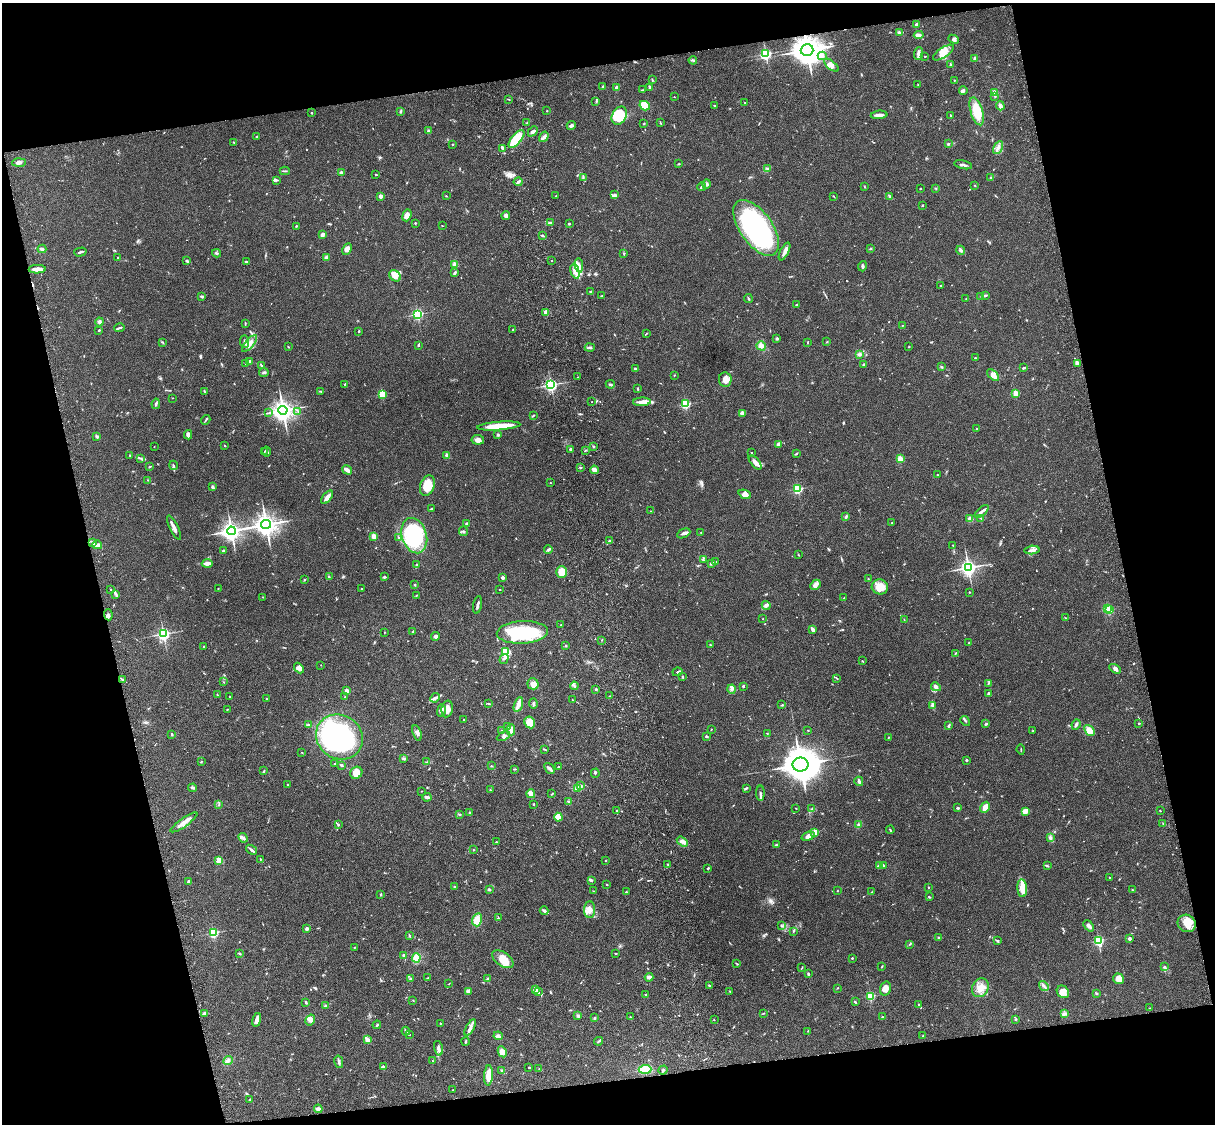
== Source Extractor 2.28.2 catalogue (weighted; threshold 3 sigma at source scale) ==
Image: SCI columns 121-4969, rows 277-4763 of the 5087 x 4926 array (HDU 1 of 3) = the unmasked area's bounding box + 8 px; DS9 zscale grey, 4 x 4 block average (1 PNG px = mean of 4 x 4 image px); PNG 1217 x 1126 px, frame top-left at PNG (2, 3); each listed source drawn as its Kron ellipse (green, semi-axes under 4 px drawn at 4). Shown black and unused: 26% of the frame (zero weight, under 3 of 4 exposures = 6% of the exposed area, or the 3 px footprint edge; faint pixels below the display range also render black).
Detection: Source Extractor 2.28.2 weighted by HDU 2 'WHT'. Background 0.076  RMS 0.0057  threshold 0.0257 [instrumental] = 3 sigma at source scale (4.5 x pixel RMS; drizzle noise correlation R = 1.50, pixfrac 1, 0.05/0.05 arcsec/px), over >= 5 px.
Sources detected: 767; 2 too faint to see at this stretch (4 x 4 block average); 4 inside a brighter object's white glare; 5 cosmic-ray / hot-pixel residue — neither listed nor drawn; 15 coinciding with a brighter row at this scale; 39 inside a brighter listed object's ellipse — not listed separately; of the other 702, all 500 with FLUX_AUTO >= 1.45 (the completeness limit of this list) listed and drawn (202 fainter detections not listed), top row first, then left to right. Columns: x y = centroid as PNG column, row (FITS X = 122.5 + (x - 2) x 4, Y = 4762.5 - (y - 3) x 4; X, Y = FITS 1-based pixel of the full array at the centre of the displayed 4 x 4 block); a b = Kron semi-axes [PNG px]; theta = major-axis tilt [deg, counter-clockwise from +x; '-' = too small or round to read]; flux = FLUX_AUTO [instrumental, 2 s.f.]
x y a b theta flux
917 24 2 2 - 9.2
899 32 4 3 - 6
919 35 5 3 - 10
954 39 5 4 - 8
807 50 6 5 - 4300
943 53 12 5 33 31
766 54 2 2 - 680
918 54 6 3 85 10
822 56 4 2 - 5.5
925 56 3 2 - 2
975 58 2 2 - 10
693 60 4 2 - 4.8
831 65 8 4 -40 20
951 65 4 2 - 5.7
652 80 3 2 - 2.3
954 80 2 2 - 3.8
918 85 2 2 - 2.2
603 87 3 2 - 4.6
649 87 4 2 - 5.5
617 88 2 2 - 55
642 90 2 2 - 2
963 91 4 3 - 5.5
995 93 2 2 - 74
674 97 2 2 - 1.7
995 97 2 2 - 2.1
508 99 2 2 - 1.9
596 101 2 2 - 1.5
745 102 3 2 - 2.2
645 106 5 4 - 66
715 106 3 2 - 2.2
1000 106 4 2 - 14
400 111 3 2 - 2
547 111 2 2 - 1.7
977 111 14 6 -72 83
312 113 2 2 - 8.3
879 115 8 3 4 15
950 115 2 2 - 2.6
619 116 9 7 63 130
527 123 2 2 - 1.8
660 123 4 2 - 2.2
644 124 2 2 - 2.9
571 125 4 2 - 10
429 131 2 2 - 37
533 131 6 3 45 10
257 137 3 2 - 5.2
544 137 6 3 57 9.7
516 139 11 5 50 170
233 142 3 2 - 1.8
452 144 2 2 - 2
948 144 2 2 - 4.7
502 148 3 3 - 5.7
998 148 7 3 61 12
19 162 7 3 4 12
678 164 3 2 - 2.9
963 165 9 2 -11 7.9
767 169 3 2 - 3.3
285 171 5 2 - 3.9
341 173 2 2 - 40
376 175 2 2 - 2.3
583 178 3 2 - 2.4
990 178 3 3 - 4.4
276 180 4 2 - 5.1
518 182 4 2 - 8.1
706 184 5 3 - 6.8
975 185 2 2 - 1.8
864 186 2 2 - 2.1
702 187 4 2 - 5.4
920 188 2 2 - 2.3
936 188 2 2 - 1.8
614 195 4 3 - 7.8
381 196 2 2 - 40
446 196 3 2 - 1.7
555 196 2 2 - 1.9
890 196 4 2 - 5
834 197 3 2 - 1.6
923 205 2 2 - 3.2
407 215 6 3 70 22
506 216 4 3 - 11
415 223 2 2 - 3
551 223 3 3 - 5.7
569 224 2 2 - 12
296 226 2 2 - 2.8
442 226 2 2 - 1.5
756 228 32 16 -55 580
322 235 3 2 - 23
543 236 3 2 - 4.4
871 248 2 2 - 2
42 249 4 3 - 7.4
347 249 6 4 62 18
961 250 5 3 - 8.3
80 252 6 2 15 6.5
785 252 9 3 64 14
216 253 4 2 - 5
624 253 2 2 - 1.9
118 257 2 2 - 2.6
326 258 3 2 - 12
552 260 2 2 - 1.5
187 261 3 2 - 5.1
246 262 3 2 - 2.9
455 265 2 2 - 94
579 265 7 3 -82 13
863 266 5 2 - 4.6
37 269 8 3 1 25
575 271 8 3 -76 17
454 273 4 2 - 6.8
395 276 6 5 - 31
940 286 2 2 - 1.7
590 291 3 2 - 2
985 295 3 2 - 2.4
602 296 3 2 - 2.3
981 296 2 2 - 1.5
202 297 3 2 - 5.3
748 299 4 2 - 3.5
966 299 2 2 - 1.7
796 305 3 2 - 1.6
546 312 2 2 - 77
418 314 2 2 - 550
99 322 4 4 - 7.5
245 324 3 2 - 2.5
902 325 2 2 - 1.5
119 328 5 2 - 4.1
513 329 3 2 - 2.4
99 330 2 2 - 3.2
359 331 2 2 - 2.4
646 333 3 2 - 2
777 338 3 2 - 5.3
162 342 3 2 - 2.4
245 342 6 2 -84 6.8
807 342 3 2 - 2
827 342 2 2 - 2.5
249 343 10 4 49 23
418 346 2 2 - 5.2
761 346 5 4 - 17
288 347 3 2 - 1.6
909 347 2 2 - 1.7
590 348 5 2 - 5.2
859 354 3 3 - 6.2
975 358 2 2 - 3
250 362 2 2 - 35
245 363 2 2 - 1.9
863 364 2 2 - 4.6
1077 364 3 2 - 12
261 365 3 2 - 2.8
941 367 3 2 - 2.9
1024 368 3 2 - 5
636 369 3 2 - 6.3
264 372 5 2 - 4.7
674 375 3 2 - 1.5
993 375 7 3 -42 25
578 377 2 2 - 1.8
725 380 7 6 - 21
345 384 3 2 - 3.5
610 384 4 2 - 4.3
551 385 2 2 - 860
638 389 3 2 - 3.2
204 391 2 2 - 1.8
321 391 3 2 - 2
1016 393 2 2 - 110
382 394 2 2 - 210
173 398 2 2 - 1.5
592 402 2 2 - 2.2
642 402 9 3 2 20
156 404 5 2 - 4.9
685 404 2 2 - 350
283 410 4 4 - 2200
298 411 2 2 - 1.6
268 413 3 2 - 2.8
742 413 4 3 - 8.6
533 416 3 2 - 2.7
206 420 5 2 - 4.1
499 426 21 3 5 93
976 429 2 2 - 1.7
188 435 4 3 - 15
498 435 3 2 - 2.5
97 437 4 2 - 5.7
478 440 6 5 - 17
779 444 3 2 - 10
225 445 2 2 - 1.6
154 446 2 2 - 1.9
593 447 3 2 - 2.3
570 449 2 2 - 20
586 450 2 2 - 2.5
264 452 3 2 - 2.1
266 452 5 2 - 4
752 453 3 2 - 1.6
796 454 3 2 - 2.7
129 455 2 2 - 1.7
447 455 2 2 - 51
141 458 2 2 - 2.5
900 459 2 2 - 150
755 462 8 4 -50 19
173 465 4 2 - 4.9
149 467 3 2 - 3.2
580 467 3 2 - 2.7
347 470 5 2 - 20
594 470 4 3 - 18
937 475 2 2 - 1.8
148 480 2 2 - 1.6
550 483 2 2 - 1.8
427 485 10 7 71 73
213 487 2 2 - 7.5
798 489 2 2 - 390
745 494 6 3 -22 22
327 497 8 3 52 26
431 509 3 2 - 3.8
651 511 2 2 - 1.7
982 511 8 2 41 10
846 517 3 3 - 4.1
981 518 3 2 - 3.2
970 519 4 3 - 13
892 522 2 2 - 1.6
266 524 5 4 - 2400
467 524 2 2 - 29
174 528 13 2 -63 19
231 531 4 4 - 1600
463 531 5 2 - 2.8
701 532 2 2 - 1.5
684 533 7 2 25 11
374 536 2 2 - 92
414 536 18 12 -73 340
399 538 2 2 - 1.9
609 541 2 2 - 2.5
93 543 4 2 - 4.5
97 545 5 3 - 9.8
953 545 2 2 - 1.6
548 549 4 3 - 4.9
1032 550 8 3 5 11
223 551 2 2 - 6
799 555 3 2 - 1.9
703 559 3 2 - 1.5
716 562 2 2 - 1.6
207 563 5 2 - 21
711 563 3 2 - 9.4
416 565 3 2 - 3.3
968 568 3 3 - 1200
562 572 6 5 - 58
329 577 2 2 - 1.9
384 577 3 2 - 5
503 578 2 2 - 29
868 579 2 2 - 2.3
305 580 2 2 - 3.2
414 584 2 2 - 2
815 585 6 3 47 11
880 587 8 7 - 42
218 588 2 2 - 2.3
111 589 2 2 - 4.3
362 589 3 2 - 2.4
500 589 2 2 - 1.5
969 592 2 2 - 2.2
116 594 4 3 - 4.6
417 595 3 2 - 2.1
262 597 2 2 - 1.7
844 598 2 2 - 1.8
478 605 9 2 79 11
766 605 4 4 - 8.2
1107 609 2 2 - 160
1109 610 2 2 - 200
108 615 6 3 -83 8.3
1066 618 3 2 - 2.3
763 619 2 2 - 1.5
904 620 2 2 - 1.8
561 625 2 2 - 2.6
813 630 4 3 - 13
413 631 3 2 - 2.6
384 632 2 2 - 1.7
522 632 25 11 3 210
163 634 3 2 - 720
436 636 4 3 - 8.4
602 640 2 2 - 2
969 643 3 2 - 3.2
711 645 4 2 - 1.5
566 646 2 2 - 3.5
204 647 2 2 - 1.5
506 652 2 2 - 250
955 654 3 2 - 2.2
504 659 5 2 - 4.7
862 661 3 2 - 2
321 665 2 2 - 1.5
299 668 6 4 -48 15
1115 669 6 3 -31 10
677 672 5 3 - 5
683 677 2 2 - 3.7
837 678 4 2 - 2.4
122 679 3 2 - 2.6
223 682 2 2 - 1.6
989 683 4 2 - 2.9
533 684 5 5 - 26
574 686 4 2 - 5.4
743 686 3 2 - 3.8
936 687 5 3 - 11
596 689 2 2 - 3.9
732 689 4 3 - 8.2
346 691 2 2 - 55
988 694 3 2 - 7.5
217 695 2 2 - 2.9
229 696 2 2 - 2.3
610 696 2 2 - 2.2
345 697 2 2 - 1.6
435 698 5 3 - 7.8
267 699 2 2 - 2.8
572 700 2 2 - 1.6
489 704 3 2 - 2.7
518 704 8 3 72 22
533 704 5 2 - 5.3
782 705 3 2 - 3.1
932 706 2 2 - 2.7
227 709 2 2 - 2.3
447 709 8 5 79 23
441 710 6 3 76 13
464 719 2 2 - 4
965 721 5 2 - 4.3
530 722 6 5 - 38
1139 723 3 2 - 2.8
986 724 3 2 - 3.7
308 725 3 2 - 3
949 725 4 2 - 3.6
1076 725 5 2 - 8.2
507 726 3 2 - 2.2
711 729 2 2 - 1.6
501 730 4 2 - 2.7
511 730 5 3 - 22
808 730 3 2 - 1.9
1089 730 6 4 -52 37
1033 731 2 2 - 2.2
417 733 8 3 -71 9.9
767 733 2 2 - 1.8
172 734 3 2 - 3.5
503 736 7 3 27 7.3
707 736 2 2 - 8.4
339 737 24 21 -33 540
888 738 2 2 - 1.8
545 749 4 2 - 2.7
1021 750 5 2 - 2.5
302 752 2 2 - 1.6
404 758 3 2 - 3.6
967 760 2 2 - 3.9
201 761 2 2 - 1.6
427 762 2 2 - 1.5
335 764 2 2 - 4.3
800 765 8 7 - 6900
341 766 4 2 - 3.6
491 766 2 2 - 2.1
559 767 2 2 - 4.4
549 768 6 2 -48 9
515 769 3 2 - 2.7
264 771 3 2 - 3.4
356 773 6 5 - 30
595 773 4 2 - 3
859 781 5 2 - 9.1
288 785 2 2 - 1.6
580 786 3 3 - 8.8
193 788 4 3 - 6.2
746 788 3 2 - 4.1
577 789 4 4 - 13
490 790 2 2 - 2.3
421 791 2 2 - 1.5
760 793 7 2 -90 7.1
531 794 4 3 - 33
552 794 3 2 - 1.8
427 797 4 2 - 8.7
568 801 3 2 - 2.7
533 804 2 2 - 2.2
219 805 3 2 - 1.9
985 807 6 4 60 27
796 808 2 2 - 1.9
957 808 2 2 - 7.5
812 809 4 2 - 4.2
617 811 2 2 - 2.6
1025 811 3 3 - 19
1160 811 2 2 - 2.2
469 812 2 2 - 8.4
459 814 3 2 - 2.7
558 817 4 4 - 35
184 822 16 3 35 28
1163 824 2 2 - 1.6
338 825 3 2 - 3.2
858 825 4 2 - 4
890 830 4 2 - 3.1
815 832 2 2 - 130
808 836 7 4 19 21
1050 837 3 3 - 9.1
243 838 5 3 - 7.4
496 842 2 2 - 2.1
682 842 6 3 -34 13
776 845 3 2 - 4.3
251 850 6 2 -38 7.9
473 850 2 2 - 1.8
260 859 3 2 - 2.3
219 861 2 2 - 150
605 861 2 2 - 6.8
668 864 2 2 - 2.4
883 865 3 2 - 2.8
879 866 3 2 - 5.3
1047 866 4 2 - 4.8
708 868 2 2 - 4.4
1109 877 2 2 - 1.8
591 880 3 3 - 5.5
189 881 3 3 - 5.9
607 885 2 2 - 1.6
455 887 2 2 - 7.1
928 887 2 2 - 2.3
1022 888 9 5 -86 35
489 890 3 2 - 4.6
1133 890 3 2 - 1.7
593 891 2 2 - 1.5
837 891 2 2 - 1.7
626 892 2 2 - 11
871 892 2 2 - 1.5
381 895 2 2 - 2.4
929 897 3 2 - 3.6
589 909 8 5 84 21
544 911 4 2 - 7.5
498 918 2 2 - 2.9
477 920 6 5 - 45
1187 923 9 8 - 48
781 926 3 2 - 1.7
1089 926 6 3 -47 9.6
307 929 3 3 - 7.4
793 931 4 2 - 3.2
213 933 2 2 - 380
409 935 4 2 - 3.2
939 937 3 2 - 2
1129 938 2 2 - 30
1099 940 2 2 - 400
997 941 4 2 - 4.6
910 944 3 2 - 2.8
354 947 2 2 - 1.5
616 953 2 2 - 1.7
240 954 4 2 - 1.5
403 955 3 2 - 5.5
416 958 4 4 - 36
852 958 2 2 - 7.5
503 959 12 7 -34 52
736 963 3 2 - 2
882 966 3 2 - 2.3
1164 967 3 3 - 4.5
802 968 4 2 - 2.2
808 974 2 2 - 5.9
649 977 4 3 - 16
428 978 3 2 - 1.9
411 979 4 3 - 4.3
488 979 3 2 - 6
1119 979 5 5 - 25
449 984 3 2 - 1.8
709 985 3 2 - 3
1044 986 5 2 - 7.6
838 988 2 2 - 2.3
885 988 7 5 72 31
980 988 10 8 62 35
535 990 2 2 - 69
468 991 4 3 - 5.7
730 991 3 2 - 2.2
538 992 3 2 - 4.1
1063 992 7 5 -51 27
1097 993 3 2 - 2.6
646 995 2 2 - 2.2
870 996 2 2 - 300
413 1000 3 2 - 1.5
306 1002 3 2 - 5.2
855 1002 3 2 - 3.6
918 1004 2 2 - 1.8
325 1006 2 2 - 6.1
1150 1008 3 2 - 2.1
204 1013 3 2 - 7.3
764 1013 2 2 - 1.9
1065 1014 4 2 - 5.3
578 1016 3 2 - 5.9
630 1017 2 2 - 1.5
883 1017 3 2 - 3.4
594 1018 3 2 - 4.4
1016 1019 2 2 - 7.6
257 1020 7 4 78 16
310 1020 6 4 58 17
714 1020 2 2 - 1.6
440 1023 2 2 - 1.5
377 1025 4 2 - 4.8
470 1028 9 3 60 15
406 1031 4 2 - 5.1
808 1031 2 2 - 1.6
409 1035 2 2 - 1.5
498 1036 5 3 - 8.9
923 1036 2 2 - 1.6
367 1039 3 2 - 5
466 1041 4 2 - 2.8
598 1041 4 2 - 4.1
438 1048 7 3 -75 12
502 1052 6 4 -62 24
228 1061 5 4 - 9.7
433 1061 2 2 - 1.6
339 1062 6 2 -77 9.2
383 1067 3 2 - 6.8
529 1067 2 2 - 6.1
539 1069 2 2 - 1.8
645 1069 6 4 4 53
502 1070 3 2 - 3.8
663 1070 5 3 - 5.5
488 1075 10 4 86 44
453 1090 2 2 - 2
250 1100 3 2 - 5.6
318 1109 4 3 - 12
Overlapping masked pixels (flux is a lower limit): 1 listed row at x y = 807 50
Diffuse or blended objects may show on this block-average render without a row.